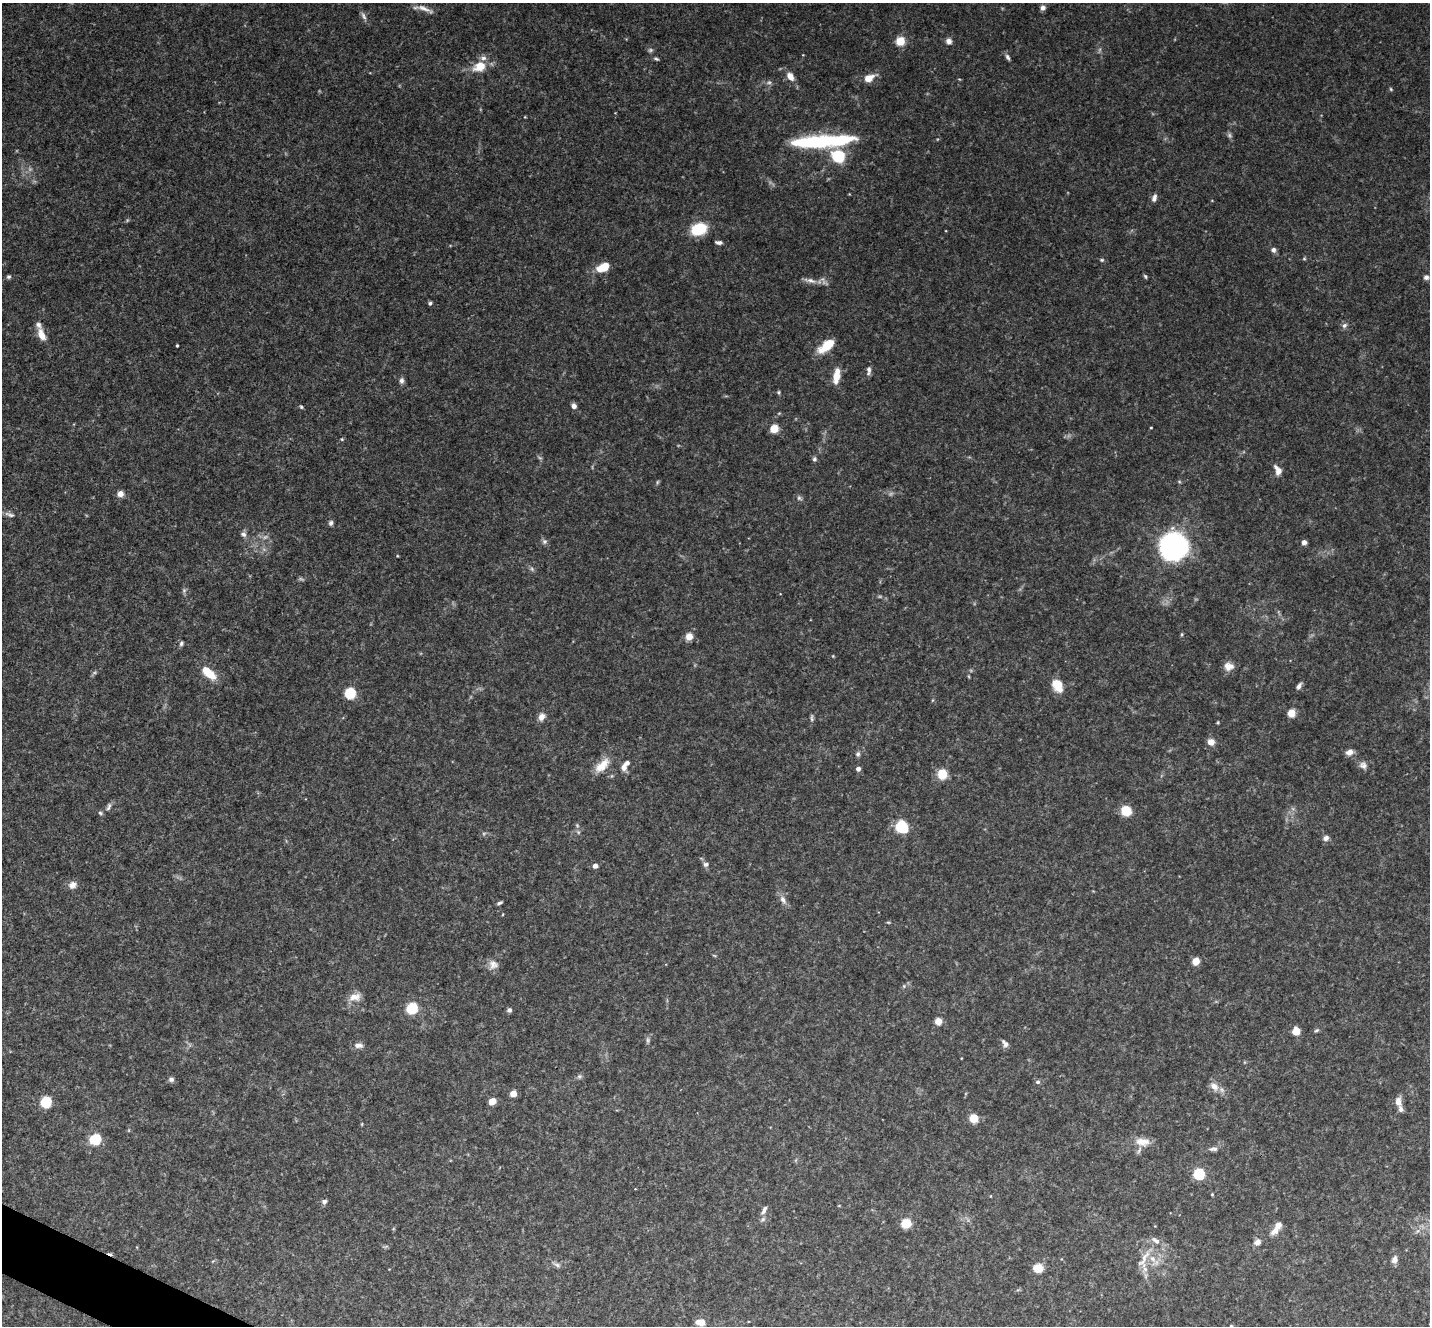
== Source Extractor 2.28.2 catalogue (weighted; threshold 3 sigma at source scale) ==
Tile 7 of 4 x 4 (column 3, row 2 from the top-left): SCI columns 2860-4287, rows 2799-4122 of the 5721 x 5732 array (HDU 1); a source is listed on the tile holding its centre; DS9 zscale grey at full resolution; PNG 1432 x 1328 px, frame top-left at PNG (2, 3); no overlay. Shown black and unused: <1% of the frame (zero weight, under 3 of 4 exposures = <1% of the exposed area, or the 3 px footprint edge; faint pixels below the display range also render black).
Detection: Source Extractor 2.28.2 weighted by HDU 2 'WHT'; one run over the whole footprint, this tile lists its part. Background 0.0903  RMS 0.0067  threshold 0.03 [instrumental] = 3 sigma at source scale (4.5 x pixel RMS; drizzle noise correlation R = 1.50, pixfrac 1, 0.05/0.05 arcsec/px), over >= 5 px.
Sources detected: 140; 7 too faint to see at this stretch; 1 inside a brighter object's white glare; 1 cosmic-ray / hot-pixel residue — not listed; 8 inside a brighter listed object's ellipse — not listed separately; the other 123 listed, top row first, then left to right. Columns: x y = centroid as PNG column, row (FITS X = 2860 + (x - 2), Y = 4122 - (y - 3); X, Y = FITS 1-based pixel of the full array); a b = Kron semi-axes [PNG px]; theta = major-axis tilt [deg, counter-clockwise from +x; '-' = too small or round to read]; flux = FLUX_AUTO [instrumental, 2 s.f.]
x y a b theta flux
1043 8 7 6 - 2.4
424 9 26 6 -21 5
363 16 12 5 -62 2.4
900 41 7 6 - 14
949 41 8 7 - 2.8
650 50 7 5 2 1.3
1008 57 10 5 -60 1.7
656 59 7 4 -18 1.1
479 66 16 11 22 12
790 76 11 7 -56 5.5
869 78 10 6 25 9.5
769 82 8 5 15 1.7
1391 89 5 4 - 0.76
525 117 4 3 - 0.51
812 142 46 13 4 56
838 156 8 7 - 41
1154 198 10 6 71 2.6
698 229 12 9 17 29
719 242 8 4 -7 2
1273 250 7 6 - 2.2
1304 258 5 4 - 0.78
1102 260 6 4 20 0.93
603 267 13 7 29 15
1145 276 6 4 -69 0.96
9 277 5 5 - 1.2
1426 277 6 6 - 2
810 280 19 6 -13 4.5
430 303 5 4 - 1.2
1344 325 8 6 44 2
42 335 16 8 -68 7.3
177 345 3 3 - 0.83
825 347 21 12 33 11
869 371 12 5 85 2.4
836 376 15 6 81 12
401 380 9 6 89 2.1
779 392 5 4 - 0.9
574 406 6 5 - 3
301 407 5 4 - 0.94
1151 428 3 2 - 0.51
774 429 6 5 - 13
342 439 4 4 - 0.72
814 459 6 6 - 1.4
1278 470 13 7 -65 4.6
1179 481 6 3 -20 0.72
657 482 6 4 88 0.8
120 494 6 6 - 4.9
799 498 7 5 -28 1.5
10 514 14 5 -18 2.3
331 523 6 5 - 1.7
243 534 8 6 -38 2.2
544 541 7 7 - 1.7
1304 542 5 5 - 2.9
1173 546 12 12 - 470
397 556 4 3 - 0.51
532 569 6 5 - 1.3
184 590 7 6 - 1.4
1182 634 5 3 - 0.72
689 637 8 8 - 5.2
181 644 7 5 62 1.4
1229 666 12 10 -5 5.1
208 673 17 8 -41 16
1058 685 16 11 -65 9.5
1299 686 8 5 62 2.1
350 693 6 6 - 40
1291 713 5 5 - 12
541 717 8 7 - 4.5
812 718 10 4 -90 1.5
1218 722 4 4 - 0.68
1211 742 7 7 - 5.1
1349 752 8 6 22 4.1
858 754 7 6 - 1.5
1363 765 11 9 -35 3.3
602 766 22 10 44 9.8
624 767 8 7 - 3.4
858 769 4 4 - 2.7
942 774 6 6 - 21
109 807 12 5 69 1.9
1126 811 6 6 - 30
100 813 6 5 - 1.1
577 825 6 4 -46 0.9
902 827 6 6 - 50
484 833 6 4 18 0.99
1326 838 7 6 - 2.5
706 864 7 6 - 2.1
595 866 5 5 - 3
72 885 10 9 - 3.8
783 899 11 7 -70 3.4
500 903 6 4 19 1.2
1196 961 5 5 - 10
493 964 13 12 - 4.8
355 997 16 10 8 5.9
412 1008 6 6 - 39
509 1010 5 5 - 1.8
938 1021 5 5 - 8.4
1316 1030 7 4 20 1.1
1296 1031 6 6 - 10
648 1040 7 5 -83 1.4
1005 1043 10 6 -54 2.5
358 1045 12 6 -1 3.1
579 1076 7 5 20 1.4
171 1079 7 6 - 1.8
1038 1082 6 6 - 1.6
1214 1086 12 9 -41 5.3
513 1093 5 5 - 6.6
492 1101 6 5 - 8.5
46 1102 6 6 - 40
1398 1102 11 7 -81 4.6
974 1118 6 6 - 13
95 1139 6 5 - 56
1142 1142 20 10 -4 8.1
1213 1149 12 5 3 2.4
1199 1174 5 5 - 68
1212 1194 4 4 - 0.6
324 1202 7 6 - 2
764 1211 14 6 63 3.5
906 1223 7 6 - 18
1275 1230 14 8 45 5.4
1257 1242 8 7 - 3.5
1144 1259 32 11 65 11
1395 1259 9 7 81 3.7
557 1265 10 5 -25 1.9
1038 1268 6 5 - 18
701 1322 9 6 -1 7.8